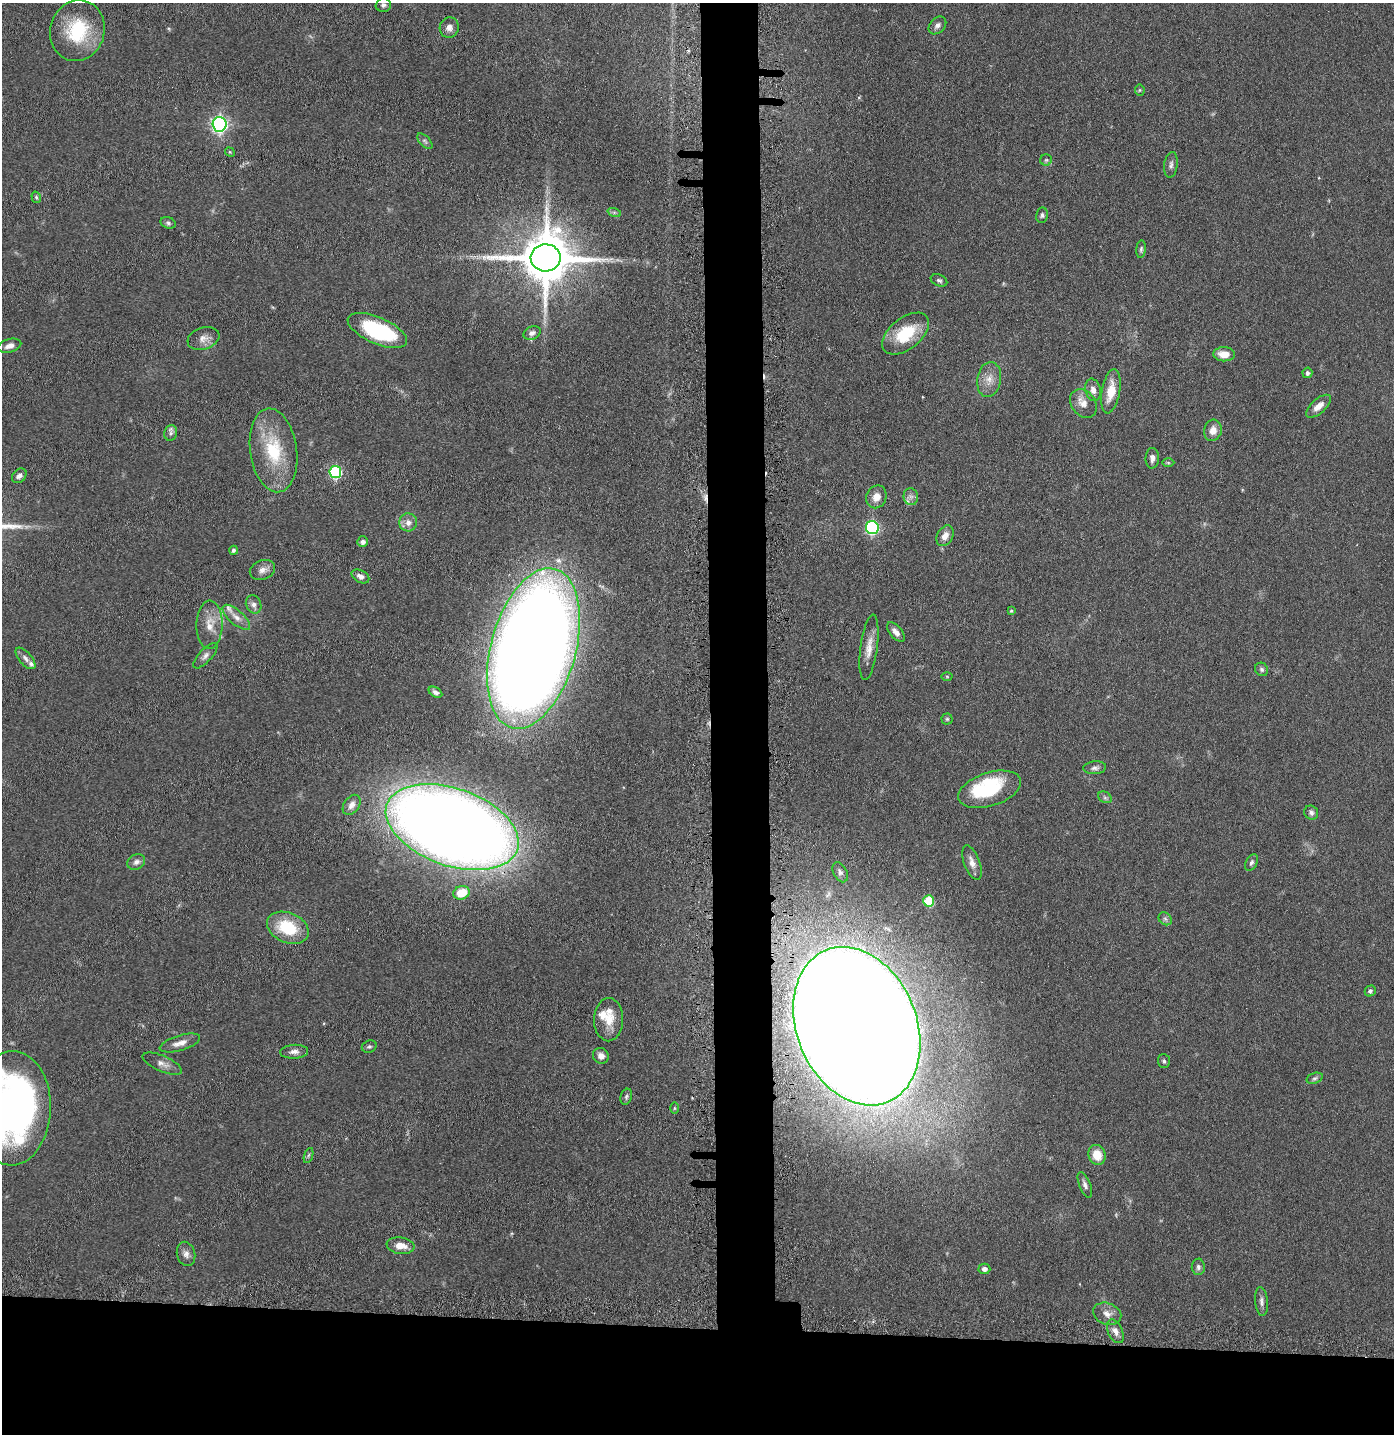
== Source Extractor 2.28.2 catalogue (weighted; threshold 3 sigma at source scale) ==
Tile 8 of 3 x 3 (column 2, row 3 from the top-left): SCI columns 1489-2880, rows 26-1457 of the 4368 x 4346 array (HDU 1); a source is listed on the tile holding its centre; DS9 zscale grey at full resolution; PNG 1396 x 1436 px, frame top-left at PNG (2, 3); each listed source drawn as its Kron ellipse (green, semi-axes under 4 px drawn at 4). Shown black and unused: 11% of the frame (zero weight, under 5 of 9 exposures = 4% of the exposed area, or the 3 px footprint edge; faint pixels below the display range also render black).
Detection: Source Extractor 2.28.2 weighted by HDU 2 'WHT'; one run over the whole footprint, this tile lists its part. Background 0.102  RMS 0.0043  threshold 0.0175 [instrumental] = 3 sigma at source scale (4.09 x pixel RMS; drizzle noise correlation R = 1.36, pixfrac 0.8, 0.05/0.05 arcsec/px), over >= 5 px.
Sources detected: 105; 1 inside a brighter object's white glare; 4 cosmic-ray / hot-pixel residue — neither listed nor drawn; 5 inside a brighter listed object's ellipse — not listed separately; the other 95 listed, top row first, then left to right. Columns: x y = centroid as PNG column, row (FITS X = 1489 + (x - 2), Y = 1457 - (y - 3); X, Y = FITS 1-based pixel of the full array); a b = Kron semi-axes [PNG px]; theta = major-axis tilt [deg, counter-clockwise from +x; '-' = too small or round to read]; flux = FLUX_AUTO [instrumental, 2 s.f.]
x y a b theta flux
383 5 7 7 - 1.2
937 25 10 7 45 1.7
449 28 10 9 - 2.4
77 31 31 27 74 25
1140 90 5 5 - 0.51
219 124 7 7 - 130
425 141 9 5 -46 0.92
230 152 5 4 - 0.46
1046 160 6 6 - 0.69
1171 165 13 6 83 1.5
36 197 6 4 -74 0.63
614 212 7 4 -18 0.67
1042 215 8 6 79 0.98
168 223 8 5 -19 0.96
1141 249 9 4 84 0.92
546 258 15 13 2 2600
939 280 9 5 -24 1
377 331 32 13 -23 36
532 333 9 6 21 1.6
906 334 27 15 38 17
203 338 16 11 19 3.3
10 346 12 6 15 2.6
1224 354 11 7 -2 4.9
1307 373 5 5 - 1.2
989 379 17 12 81 4.8
1093 390 11 7 -76 2.3
1111 391 22 9 80 8.1
1083 403 15 12 -53 4.2
1319 406 15 7 41 3.6
1213 430 11 8 76 3.9
171 433 8 6 76 1.3
273 450 42 23 -82 24
1152 458 10 6 87 1.9
1168 463 6 4 -1 0.56
335 472 6 6 - 46
19 476 8 6 42 1.5
876 497 11 10 - 4
911 497 8 7 - 1.7
408 522 9 9 - 2.7
872 528 6 6 - 58
945 536 11 7 59 3.4
363 542 5 5 - 1.5
233 550 4 4 - 1.1
262 570 13 9 23 2.7
360 576 9 6 -28 1.9
254 604 9 7 -65 2
1011 611 4 3 - 0.51
236 617 17 7 -41 3.2
210 625 24 13 89 6.7
896 632 12 6 -49 2.4
869 647 33 8 82 5.4
533 648 82 42 74 1300
205 656 16 6 47 1.9
25 658 13 6 -49 1.9
1262 669 7 6 - 0.99
947 676 5 3 - 0.42
435 692 7 5 -31 1.3
947 719 5 5 - 0.63
1095 768 11 6 4 1.4
990 789 32 16 18 29
1105 797 7 5 -30 0.85
352 805 11 7 55 2.3
1311 813 7 6 - 1.4
452 827 69 38 -19 950
136 862 9 7 29 1.8
972 862 18 8 -69 3.4
1251 863 9 5 62 1.1
840 872 11 7 -62 1.6
461 893 8 6 19 8.2
929 901 5 5 - 20
1165 919 7 5 -44 0.95
288 928 22 15 -23 18
1370 991 6 5 - 0.91
609 1020 21 14 89 7.4
857 1026 82 60 -67 3000
180 1043 21 7 17 3.4
369 1047 7 6 - 0.89
294 1052 14 7 3 2.2
601 1056 8 7 - 2.5
1164 1061 7 6 - 0.83
162 1064 21 7 -24 2.8
1315 1078 8 5 18 0.93
626 1097 8 5 72 0.89
12 1108 57 38 88 180
674 1108 6 4 90 0.41
308 1155 8 3 71 0.66
1097 1155 10 8 -73 6.9
1085 1185 13 5 -68 1.6
400 1246 14 8 -8 4.8
186 1254 12 9 -76 2.3
1198 1267 8 6 -88 1.4
984 1269 6 5 - 1.5
1261 1301 14 6 -84 1.8
1107 1314 14 10 -20 3.3
1115 1331 13 7 -66 2.7
Overlapping masked pixels (flux is a lower limit): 1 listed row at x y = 857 1026
Isophote crosses this tile's border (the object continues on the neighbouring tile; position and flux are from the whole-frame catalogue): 1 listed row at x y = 12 1108